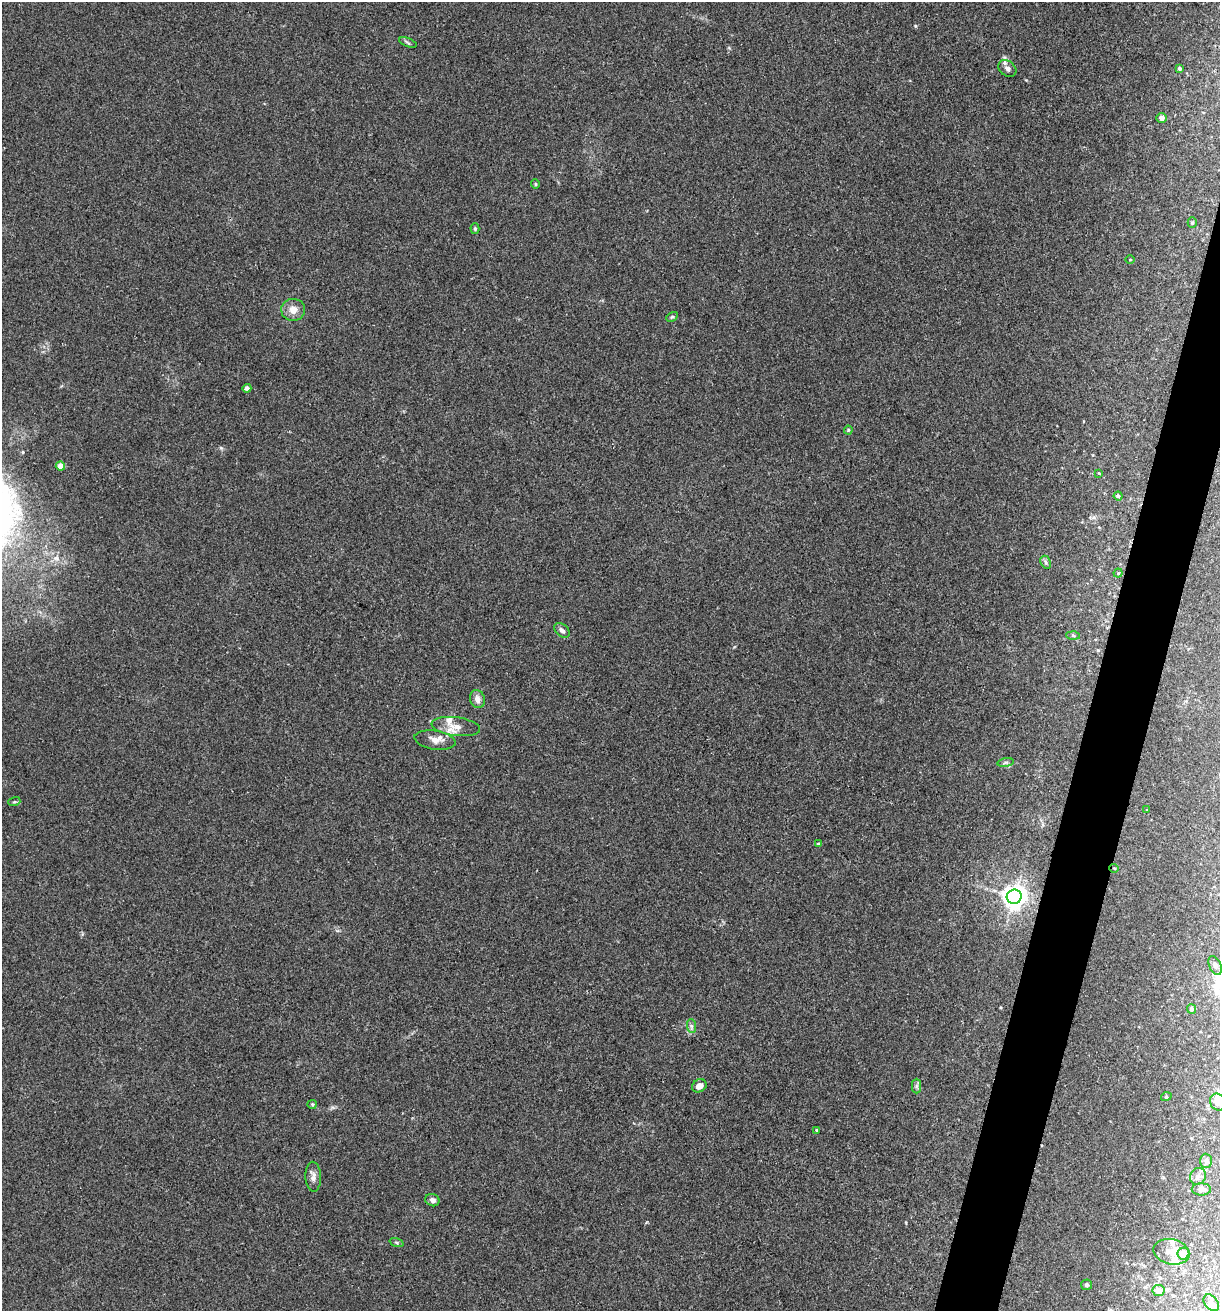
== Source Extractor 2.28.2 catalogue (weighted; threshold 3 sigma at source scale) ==
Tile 10 of 4 x 4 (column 2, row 3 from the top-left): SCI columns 1348-2565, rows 1313-2621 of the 5257 x 5239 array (HDU 1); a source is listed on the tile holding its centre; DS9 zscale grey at full resolution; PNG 1222 x 1313 px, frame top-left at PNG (2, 2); each listed source drawn as its Kron ellipse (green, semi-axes under 4 px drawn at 4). Shown black and unused: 4% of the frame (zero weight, under 2 of 3 exposures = <1% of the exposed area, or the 3 px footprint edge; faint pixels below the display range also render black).
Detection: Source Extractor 2.28.2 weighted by HDU 2 'WHT'; one run over the whole footprint, this tile lists its part. Background 0.0851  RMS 0.0082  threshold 0.0369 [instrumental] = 3 sigma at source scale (4.5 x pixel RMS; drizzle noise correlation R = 1.50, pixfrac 1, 0.05/0.05 arcsec/px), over >= 5 px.
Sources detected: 51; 3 inside a brighter listed object's ellipse — not listed separately; the other 48 listed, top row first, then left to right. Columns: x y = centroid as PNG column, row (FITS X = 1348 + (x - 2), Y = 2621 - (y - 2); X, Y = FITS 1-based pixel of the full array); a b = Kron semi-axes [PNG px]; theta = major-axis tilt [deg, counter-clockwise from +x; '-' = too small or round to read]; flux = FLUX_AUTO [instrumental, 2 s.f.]
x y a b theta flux
408 42 9 3 -21 1.2
1007 68 10 7 -38 3.5
1179 68 4 3 - 1.4
1161 118 5 5 - 2.7
535 184 5 4 - 1
1192 223 5 4 - 1.1
475 229 5 4 - 1.1
1130 259 4 3 - 0.73
293 310 12 11 - 7.6
672 317 6 4 28 1.1
247 388 4 4 - 3.7
848 430 4 4 - 0.9
60 466 4 4 - 11
1099 473 3 2 - 0.59
1118 496 4 4 - 1.2
1046 562 7 5 -63 1.6
1118 573 4 4 - 0.87
562 630 9 6 -39 2.7
1073 635 6 4 -2 1.3
477 699 9 7 -71 4.5
456 726 24 9 -7 9.6
435 740 21 9 -9 7.2
1006 763 8 4 8 1.7
14 802 6 4 18 1
1147 810 4 3 - 0.74
818 844 4 4 - 1.7
1114 868 5 3 - 0.76
1014 897 7 7 - 740
1215 966 10 6 -66 2.7
1192 1009 5 4 - 2.3
691 1026 7 4 -89 1.7
699 1086 7 6 - 5.9
917 1086 7 4 90 1.7
1166 1097 5 3 - 0.74
1218 1102 8 7 - 7.9
312 1104 5 4 - 0.99
816 1130 3 2 - 1.8
1206 1161 7 6 - 2.1
1198 1176 9 7 56 3.5
313 1177 15 8 -88 4.7
1201 1189 9 6 -2 4
432 1200 7 6 - 2.7
397 1243 7 3 -19 1
1171 1252 18 12 -13 10
1183 1254 6 6 - 13
1087 1285 5 5 - 1.7
1158 1290 6 5 - 6.4
1211 1303 9 6 -50 3.8
Overlapping masked pixels (flux is a lower limit): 1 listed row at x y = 1114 868
Isophote crosses this tile's border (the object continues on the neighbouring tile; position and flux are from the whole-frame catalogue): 1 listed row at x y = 1218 1102
Unlisted compact peaks at least as high as the median listed source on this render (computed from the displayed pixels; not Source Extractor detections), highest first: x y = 915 26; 221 448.